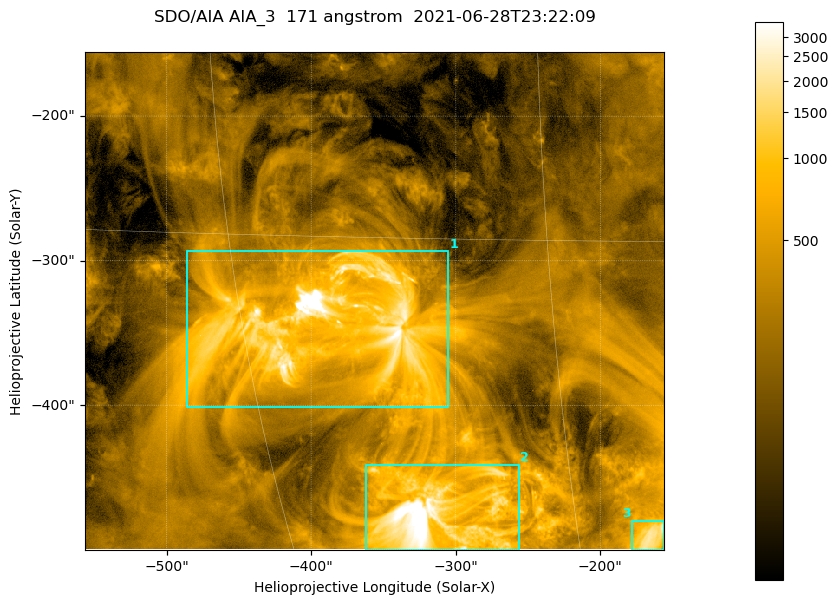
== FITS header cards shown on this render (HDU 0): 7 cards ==
TELESCOP= 'SDO/AIA '           / For AIA: SDO/AIA
INSTRUME= 'AIA_3   '           / For AIA: AIA_ATA1, AIA_ATA2, AIA_ATA3 or AIA_AT
WAVELNTH=                  171 / [angstrom] Wavelength
WAVEUNIT= 'angstrom'           / Wavelength unit: angstrom
DATE-OBS= '2021-06-28T23:22:09.347' / [ISO] Date when observation started; ISO 8
CTYPE1  = 'HPLN-TAN'           / CTYPE1; Typically HPLN
CTYPE2  = 'HPLT-TAN'           / CTYPE2; Typically HPLT

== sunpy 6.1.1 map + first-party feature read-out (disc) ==
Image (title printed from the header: SDO/AIA AIA_3  171 angstrom  2021-06-28T23:22:09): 668 x 574 px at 0.599 arcsec/px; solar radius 944 arcsec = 1575 px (partial field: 4.9% of the solar disc is inside the frame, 100% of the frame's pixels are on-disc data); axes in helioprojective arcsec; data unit not stated in the header (colour bar unlabelled)
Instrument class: DISC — disc imager (sunpy class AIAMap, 171 A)
Bright regions (active regions / flare kernels): reference = the on-disc median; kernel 5 px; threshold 5 sigma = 717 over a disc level ~239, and >= 1.15x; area >= 383 px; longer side >= 7 px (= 4.2 arcsec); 3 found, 3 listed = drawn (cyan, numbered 1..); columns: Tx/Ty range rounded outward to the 2 arcsec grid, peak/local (2 s.f.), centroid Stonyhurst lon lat
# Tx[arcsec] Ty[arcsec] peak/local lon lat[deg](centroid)
1 -486..-304 -402..-292 38 -26 -19
2 -362..-256 -500..-440 25 -22 -28
3 -178..-154 -500..-480 8.8 -11 -29